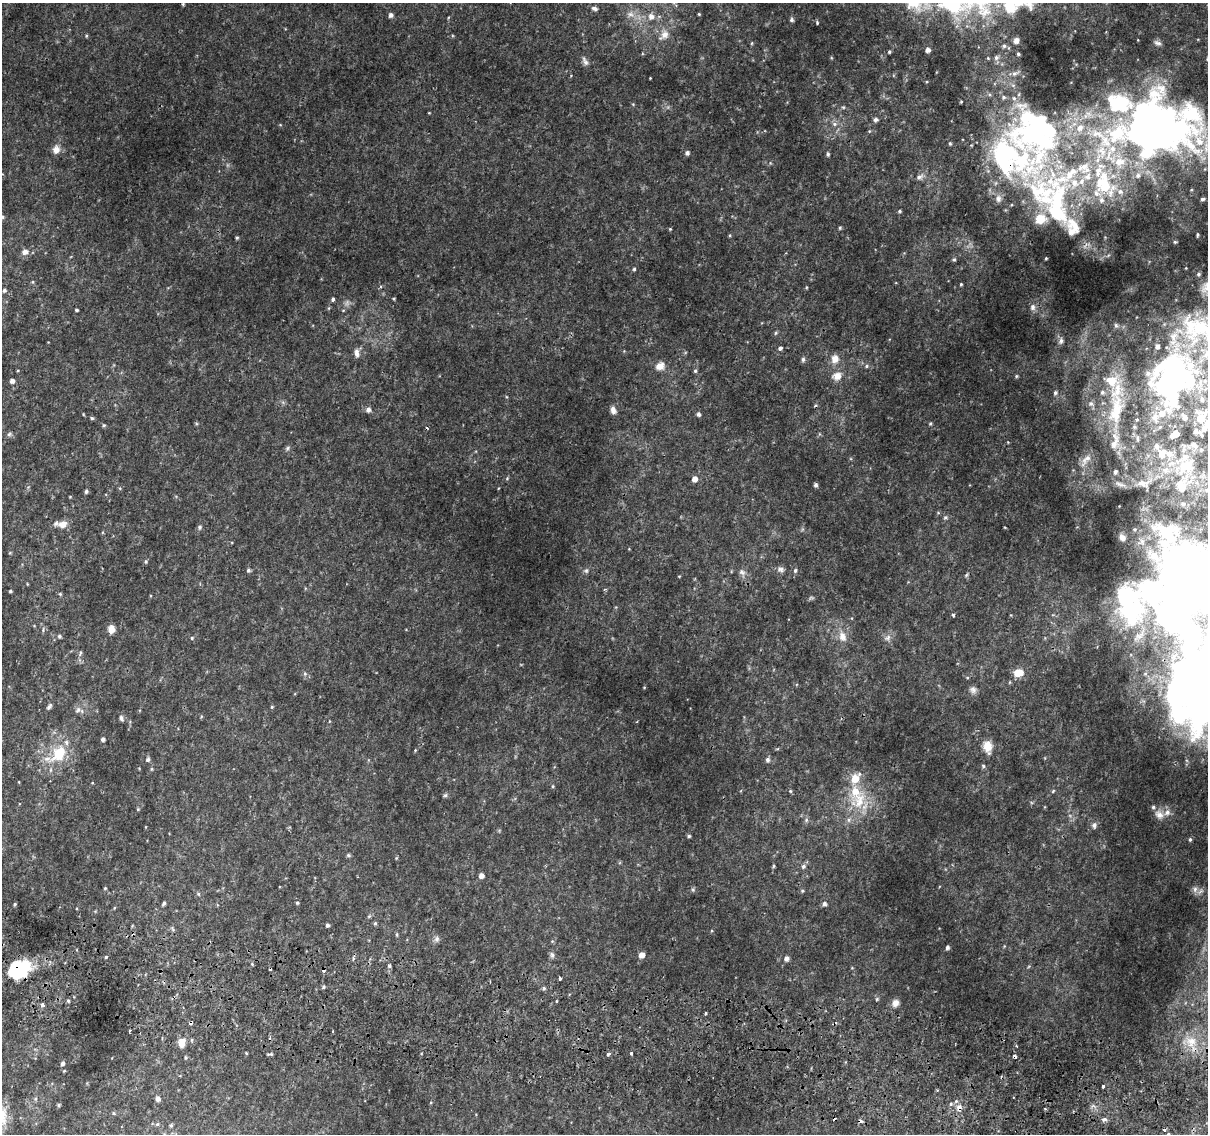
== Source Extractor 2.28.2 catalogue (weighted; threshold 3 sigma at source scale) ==
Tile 6 of 4 x 4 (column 2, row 2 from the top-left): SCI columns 1212-2417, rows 2530-3661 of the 4844 x 5117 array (HDU 1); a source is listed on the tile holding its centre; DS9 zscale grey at full resolution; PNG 1210 x 1136 px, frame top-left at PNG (2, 3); no overlay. Shown black and unused: <1% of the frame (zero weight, under 2 of 3 exposures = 2% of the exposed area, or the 3 px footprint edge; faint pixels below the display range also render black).
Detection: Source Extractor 2.28.2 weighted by HDU 2 'WHT'; one run over the whole footprint, this tile lists its part. Background 0.0172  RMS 0.004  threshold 0.0179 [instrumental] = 3 sigma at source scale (4.5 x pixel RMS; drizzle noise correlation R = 1.50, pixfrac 1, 0.0396/0.0396 arcsec/px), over >= 5 px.
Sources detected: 253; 6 inside a brighter object's white glare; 9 cosmic-ray / hot-pixel residue — not listed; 50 inside a brighter listed object's ellipse — not listed separately; the other 188 listed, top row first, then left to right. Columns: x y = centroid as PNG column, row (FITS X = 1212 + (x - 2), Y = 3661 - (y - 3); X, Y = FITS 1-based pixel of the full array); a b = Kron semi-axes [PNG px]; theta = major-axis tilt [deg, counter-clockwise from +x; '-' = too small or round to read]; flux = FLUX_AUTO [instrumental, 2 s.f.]
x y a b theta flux
913 3 18 16 -21 9.9
183 4 4 4 - 0.37
595 8 7 5 -15 1
630 14 9 6 -1 1.7
699 14 3 3 - 0.35
391 15 5 4 - 1.3
651 16 7 6 - 2.1
792 20 5 4 - 0.76
817 23 4 3 - 0.4
664 35 14 9 41 3
1016 40 5 5 - 1.3
1158 43 9 4 -16 0.87
1004 46 5 4 - 0.63
928 50 4 4 - 1.6
889 52 4 4 - 0.45
1018 54 3 3 - 0.56
996 58 7 6 - 1
585 61 13 6 -64 1.3
650 78 2 2 - 0.21
843 107 5 4 - 0.44
875 120 5 5 - 0.98
834 124 6 6 - 1
1157 126 62 45 8 310
1035 132 110 68 55 130
950 143 5 4 - 0.49
56 150 10 9 - 2.5
687 153 5 5 - 1.1
828 154 5 4 - 0.66
1099 170 30 11 65 12
1138 175 7 7 - 1.6
919 177 10 6 26 1.5
1104 186 14 9 -77 21
1120 191 9 8 - 2.2
1202 199 5 3 - 0.65
1101 200 9 7 90 2
1057 207 82 32 -86 50
899 211 4 3 - 0.55
3 217 5 4 - 0.5
840 228 4 3 - 0.49
670 229 4 4 - 0.33
237 238 4 3 - 0.51
1175 242 5 4 - 0.4
25 252 7 6 - 2
954 260 5 4 - 0.48
634 269 4 4 - 0.48
1198 274 4 3 - 0.51
961 284 4 3 - 0.43
4 290 5 4 - 0.87
333 299 4 3 - 2.9
393 299 4 3 - 0.41
1033 307 8 6 -79 1.4
76 310 3 3 - 0.64
1116 325 8 5 -70 0.86
776 333 5 5 - 0.5
1061 341 8 6 68 1.2
780 348 4 3 - 3.2
357 353 11 6 -83 1.7
803 359 6 5 - 0.87
835 359 10 9 - 3.2
660 366 12 10 19 2.9
866 366 5 4 - 0.59
695 371 5 5 - 0.55
837 376 14 11 19 3.2
1016 376 4 4 - 0.45
1171 376 56 44 62 150
12 381 4 4 - 1.8
1055 393 6 5 - 0.78
1091 404 8 7 - 1.3
368 410 7 6 - 1.2
613 410 9 6 -76 1.6
1116 410 48 19 80 22
698 414 5 4 - 1
92 418 5 4 - 0.52
1201 418 8 6 73 13
1137 420 5 4 - 0.62
930 424 5 4 - 0.45
104 425 5 4 - 0.5
1204 428 8 6 62 2.5
1197 432 14 5 -30 1.8
9 434 7 5 43 0.72
1175 434 7 5 33 7.1
1137 438 10 3 -84 0.76
287 448 6 5 - 0.7
1161 455 12 9 -58 4
1086 460 23 8 52 3.2
1186 467 29 21 28 18
1115 472 5 5 - 0.85
695 479 5 5 - 2.7
1143 483 20 10 -1 4.2
816 485 5 4 - 0.85
1207 490 9 6 15 1.7
86 491 4 4 - 0.77
945 517 6 5 - 0.65
63 524 10 8 13 3.2
199 527 7 5 89 0.69
146 562 5 3 - 0.39
780 569 10 7 -12 1.3
248 570 5 4 - 0.71
586 571 6 5 - 0.7
795 571 6 5 - 0.7
742 572 9 6 -27 1.4
966 575 6 4 47 0.55
1192 584 101 80 -52 790
605 589 5 3 - 0.39
10 591 3 3 - 0.53
60 594 4 4 - 0.39
953 615 4 3 - 0.47
111 629 8 7 - 2.6
59 636 5 4 - 0.67
842 636 13 10 -66 3.4
888 637 9 6 64 1.3
192 638 5 4 - 0.47
80 653 6 3 72 0.53
305 673 6 5 - 0.74
1018 673 7 5 8 11
973 690 10 8 -52 1.5
49 707 8 4 57 0.96
272 707 5 4 - 0.39
78 710 9 6 56 1.2
121 718 8 5 -69 0.92
103 739 4 3 - 1.1
988 747 14 9 -80 4.9
415 750 4 3 - 0.35
59 753 24 16 52 13
148 759 5 4 - 0.85
768 760 6 5 - 0.96
983 766 6 4 -48 0.54
855 778 10 7 51 6.5
553 786 5 3 - 0.43
790 791 4 4 - 0.39
1053 791 6 3 46 0.42
445 795 6 5 - 0.61
859 801 26 16 76 12
138 809 4 4 - 0.37
1159 815 13 10 -31 2.7
806 820 6 5 - 0.73
1094 825 8 6 -87 1.1
689 836 4 4 - 0.59
1190 839 5 4 - 0.53
348 855 6 4 20 0.58
774 866 6 4 89 0.44
804 866 6 5 - 0.9
481 876 4 4 - 2.2
105 888 3 3 - 0.39
1195 889 8 6 89 1.4
802 891 5 3 - 0.4
199 894 6 3 -70 0.46
164 903 5 4 - 0.68
297 903 4 3 - 0.49
15 904 4 3 - 0.45
824 904 5 5 - 1.2
375 923 5 4 - 0.6
327 925 4 4 - 0.91
397 934 6 3 -82 0.49
437 939 9 7 79 1.2
947 947 4 3 - 1
552 955 8 5 -80 0.95
642 955 5 5 - 2.7
106 957 3 3 - 0.48
786 958 5 5 - 1.8
390 965 5 4 - 0.95
19 970 20 14 28 19
560 978 3 3 - 1.4
324 987 4 4 - 0.63
544 988 5 5 - 0.66
877 999 5 3 - 0.42
68 1001 4 4 - 0.48
895 1003 9 8 - 2.2
42 1005 4 4 - 0.86
705 1013 3 3 - 1.3
129 1031 3 2 - 0.69
333 1031 3 2 - 0.33
1191 1041 14 12 12 4.5
182 1043 11 7 84 3.2
246 1053 4 3 - 0.34
631 1053 3 3 - 1.7
608 1054 5 4 - 1.1
186 1058 5 4 - 0.47
62 1063 4 4 - 1.1
1103 1086 4 3 - 1.9
158 1099 4 4 - 1.5
951 1104 5 5 - 0.61
59 1105 4 3 - 0.55
959 1107 8 7 - 2.3
113 1113 4 4 - 0.45
1104 1119 7 5 2 1.3
157 1124 6 4 1 0.56
171 1125 5 4 - 0.54
Overlapping masked pixels (flux is a lower limit): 4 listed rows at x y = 1035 132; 1192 584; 19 970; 959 1107
Isophote crosses this tile's border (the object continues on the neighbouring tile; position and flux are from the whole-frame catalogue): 6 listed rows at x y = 913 3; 1157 126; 3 217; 1171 376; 1207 490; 1192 584